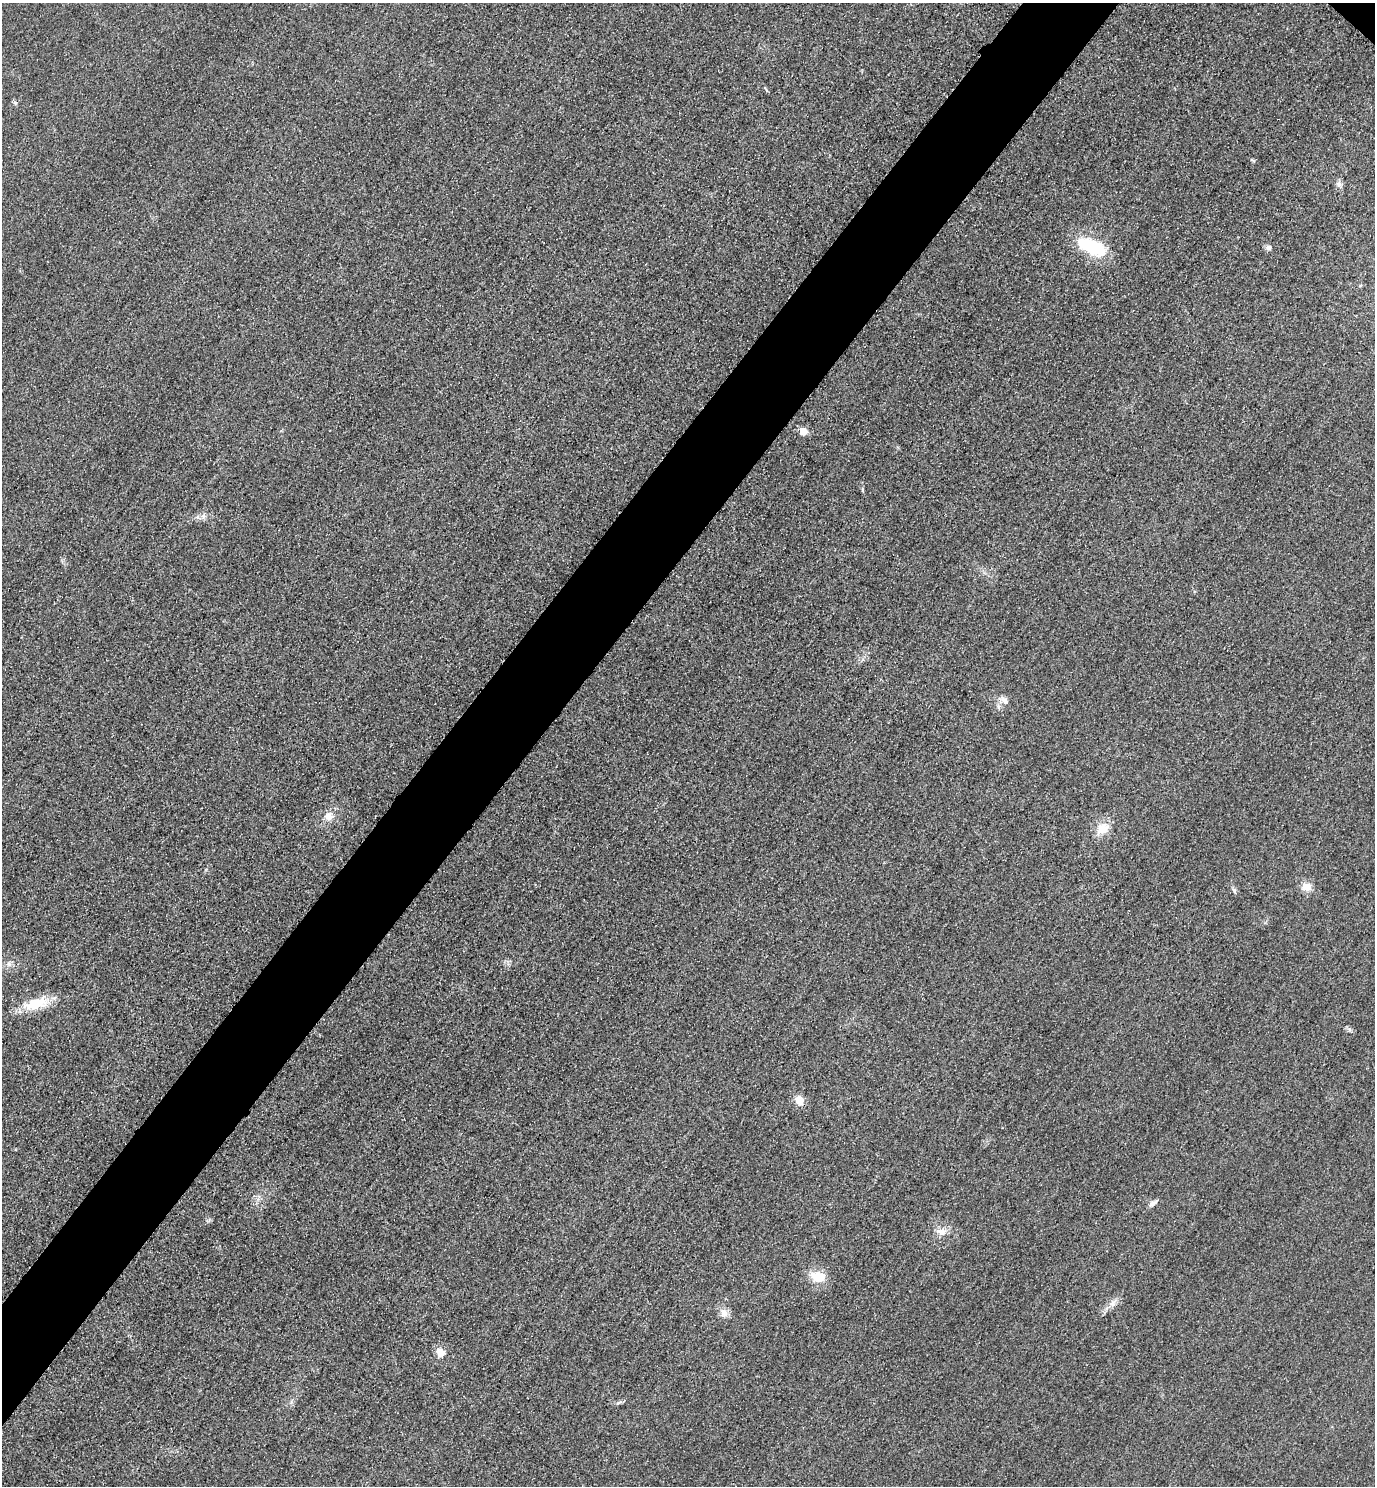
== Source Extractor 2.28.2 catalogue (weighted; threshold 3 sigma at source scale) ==
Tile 7 of 4 x 4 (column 3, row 2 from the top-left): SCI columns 3070-4442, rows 2998-4481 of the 5996 x 5993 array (HDU 1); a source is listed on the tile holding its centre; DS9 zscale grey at full resolution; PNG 1377 x 1488 px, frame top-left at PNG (2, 3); no overlay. Shown black and unused: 6% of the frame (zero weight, under 3 of 4 exposures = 3% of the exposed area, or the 3 px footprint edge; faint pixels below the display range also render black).
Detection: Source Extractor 2.28.2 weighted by HDU 2 'WHT'; one run over the whole footprint, this tile lists its part. Background 0.051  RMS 0.017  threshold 0.0752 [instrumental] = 3 sigma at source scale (4.5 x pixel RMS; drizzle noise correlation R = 1.50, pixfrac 1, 0.05/0.05 arcsec/px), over >= 5 px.
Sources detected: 21; all 21 listed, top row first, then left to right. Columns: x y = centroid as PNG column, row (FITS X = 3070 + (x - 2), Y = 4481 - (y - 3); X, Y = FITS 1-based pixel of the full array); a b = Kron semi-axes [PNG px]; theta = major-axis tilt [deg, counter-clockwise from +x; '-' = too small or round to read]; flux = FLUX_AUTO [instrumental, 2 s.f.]
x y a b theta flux
1339 184 9 6 -89 5.7
1092 247 34 15 -23 90
1268 248 7 7 - 5.1
803 431 5 5 - 30
203 517 9 6 65 6
1005 701 13 6 -44 8.6
329 816 13 10 -10 13
1103 829 19 13 37 23
1307 887 10 9 - 17
1234 890 6 5 - 3.4
9 964 7 4 -18 3.9
36 1003 36 14 16 44
1349 1029 7 4 -72 2.9
799 1100 9 8 - 19
1153 1203 13 5 37 5.9
941 1232 12 8 -34 11
818 1277 16 11 -13 31
1113 1303 11 7 58 9.1
724 1313 14 9 -69 11
440 1352 10 8 -52 15
619 1403 10 3 21 3.2
Unlisted compact peaks at least as high as the median listed source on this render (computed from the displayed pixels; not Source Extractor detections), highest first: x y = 15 103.